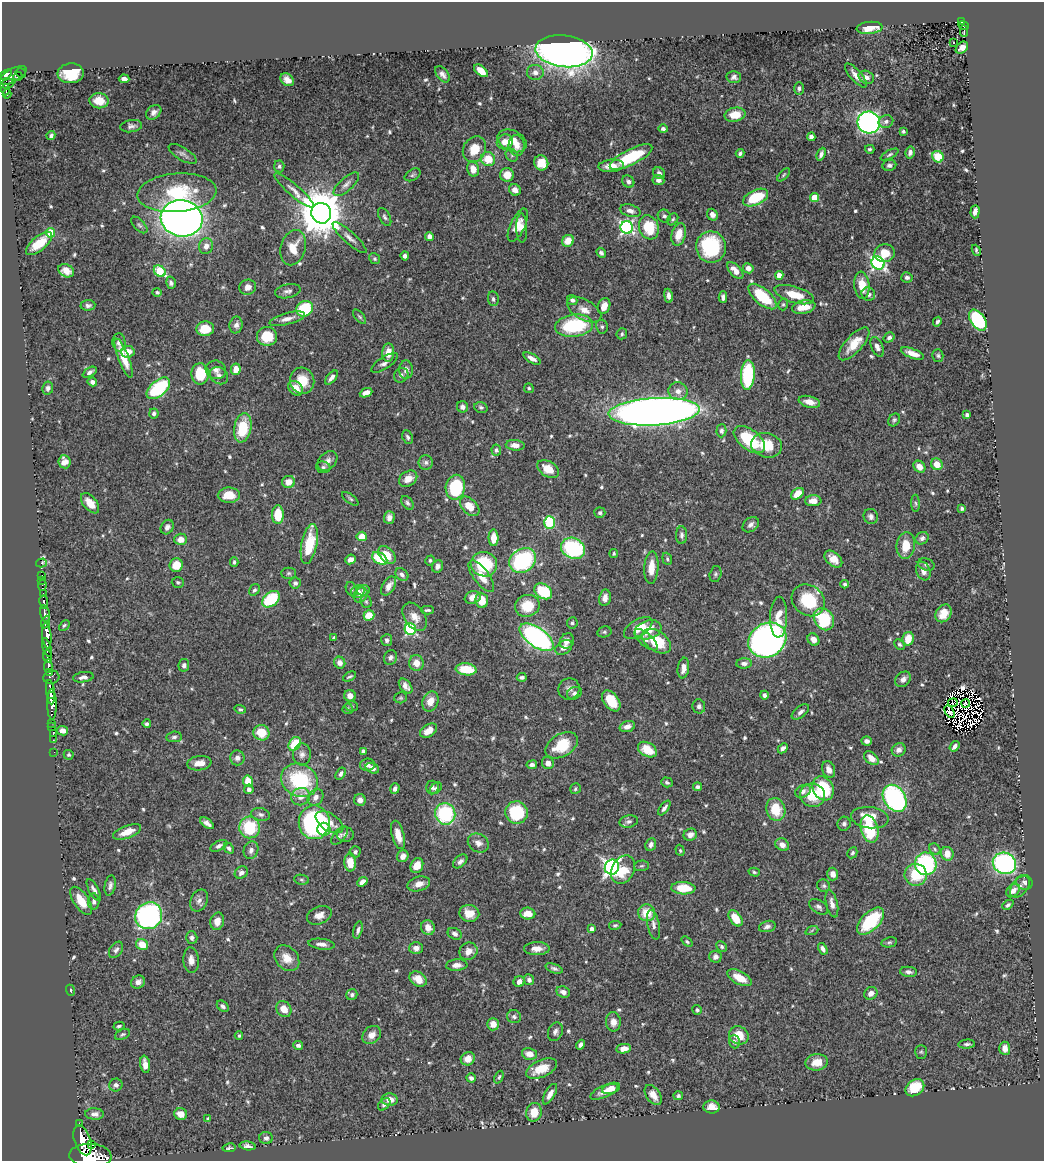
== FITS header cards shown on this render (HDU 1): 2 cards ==
NAXIS1  =                 1042
NAXIS2  =                 1159

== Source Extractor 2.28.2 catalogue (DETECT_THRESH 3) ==
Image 1042 x 1159 px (HDU 1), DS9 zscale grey, 1 PNG px = 1 image px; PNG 1046 x 1163 px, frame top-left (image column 1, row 1159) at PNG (2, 2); each listed source drawn as its Kron ellipse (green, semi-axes under 4 px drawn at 4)
Background 0.489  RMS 0.014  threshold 0.0422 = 3 sigma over >= 5 px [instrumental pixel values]
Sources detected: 647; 6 with non-positive FLUX_AUTO (blend fragments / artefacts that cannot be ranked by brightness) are neither listed nor drawn; of the other 641, the 500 brightest by FLUX_AUTO listed and drawn (141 fainter detections omitted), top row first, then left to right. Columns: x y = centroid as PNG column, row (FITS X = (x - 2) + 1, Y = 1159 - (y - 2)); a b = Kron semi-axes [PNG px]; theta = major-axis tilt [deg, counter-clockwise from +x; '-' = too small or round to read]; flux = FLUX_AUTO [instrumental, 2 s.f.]
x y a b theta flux
962 22 4 3 - 53
963 25 5 3 - 54
870 28 13 6 5 15
964 31 6 2 -87 26
954 43 3 2 - 1.5
962 48 7 5 43 5.4
564 51 28 16 -7 730
481 71 8 4 -40 14
535 72 8 7 - 5.1
21 73 5 4 - 20
71 73 13 10 3 37
442 74 9 5 -50 3.7
6 75 7 4 33 320
13 75 15 6 29 220
856 75 15 5 -49 7.8
18 76 4 2 - 42
734 77 7 6 - 3.1
866 77 8 6 -25 5
124 79 5 4 - 5.3
287 80 7 5 -41 5.6
7 84 7 3 13 120
799 88 6 5 - 2.2
6 90 6 3 -89 120
7 94 4 3 - 81
99 101 9 7 -8 14
154 112 8 6 39 4.1
735 115 10 7 10 16
869 122 11 11 - 360
886 122 7 6 - 3.1
131 126 11 6 9 3.3
663 129 4 4 - 2.4
903 131 3 3 - 1.6
51 136 4 3 - 2.5
811 137 4 4 - 4.3
512 141 15 10 -26 19
505 142 8 7 - 7.9
517 146 10 8 -89 7.6
474 149 13 11 61 18
870 149 4 4 - 1.6
910 152 6 4 76 4.1
740 153 4 3 - 2
183 154 16 6 -31 3.9
821 154 6 4 66 3.4
512 155 7 5 -46 2.1
890 155 10 4 28 2.1
631 157 23 8 27 51
938 157 6 5 - 28
488 159 7 7 - 20
541 163 7 7 - 16
889 165 7 5 9 2.7
279 166 6 5 - 2.2
611 166 13 6 5 12
473 169 7 6 - 10
659 173 6 5 - 3
413 175 9 5 32 1.9
507 175 7 7 - 13
784 175 8 4 49 1.5
658 180 6 5 - 4.4
628 182 6 5 - 2.8
346 184 16 6 42 4.9
515 190 6 5 - 5.5
294 191 25 6 -41 7.5
177 193 39 19 4 59
814 197 4 4 - 25
756 198 13 7 26 44
630 211 11 6 -16 5.5
975 212 7 4 87 5
321 213 10 10 - 4500
712 215 6 5 - 4.8
664 216 7 6 - 2.6
385 217 10 5 -61 2.5
182 218 21 18 -10 970
673 219 6 5 - 1.7
139 225 10 5 -46 2.4
518 225 18 7 65 10
627 227 6 6 - 200
649 227 12 9 -71 35
522 228 15 5 -89 6
50 233 5 4 - 26
679 234 11 7 75 13
429 236 4 4 - 4.6
349 238 22 6 -42 6.2
568 241 6 5 - 14
39 243 16 7 39 21
206 246 8 7 - 6.3
711 247 16 15 - 72
293 248 18 12 74 17
976 250 6 3 -66 1.5
601 253 5 4 - 2.3
885 253 10 9 - 13
405 256 4 4 - 2.5
375 259 6 5 - 1.9
878 263 7 6 - 240
748 268 5 5 - 5.3
735 270 10 5 -47 8.8
66 271 8 6 -27 8.2
160 271 6 5 - 54
779 275 4 4 - 10
907 277 6 5 - 3
171 283 6 4 -74 2.7
862 285 14 7 -84 18
248 287 8 7 - 6.6
288 291 13 7 12 4
157 292 5 4 - 1.6
868 294 7 6 - 4.6
794 295 20 8 -16 21
668 296 7 4 -81 4.3
723 297 6 4 -87 3.4
762 297 17 8 -41 43
493 299 7 5 -80 2.4
572 300 5 5 - 3.5
783 304 6 4 74 1.5
88 305 7 5 4 2.7
604 306 8 6 68 9
804 307 12 6 11 17
305 309 8 7 - 48
584 310 19 10 -29 11
359 317 8 4 -48 1.7
287 319 18 6 15 6.7
978 320 12 7 -55 90
937 322 5 4 - 2.3
236 325 8 6 79 4.2
574 326 19 11 7 69
602 327 7 6 - 2.3
205 329 9 7 5 21
622 334 5 5 - 1.8
267 336 10 9 - 23
889 337 6 4 33 2.9
119 342 9 6 -86 4.6
854 344 21 8 48 18
877 347 10 5 -66 4.7
128 352 7 6 - 9.6
388 352 9 6 85 12
912 354 12 4 -20 8
938 355 6 5 - 1.8
124 358 21 5 -69 15
532 358 9 4 -29 4.7
384 363 15 6 33 5.3
236 369 6 5 - 12
216 370 10 9 - 5.1
406 370 9 7 90 5.1
90 372 8 4 30 3.1
200 374 10 9 - 31
401 375 7 6 - 3.1
748 375 15 7 87 85
219 376 10 8 -37 4
332 377 8 4 50 4.5
302 381 13 12 - 20
92 382 5 4 - 4.3
48 388 6 5 - 2.7
158 388 14 7 40 77
296 388 8 6 -41 11
529 388 5 4 - 1.6
678 391 9 9 - 6.9
366 393 6 4 23 6.2
809 402 11 5 -14 10
462 407 6 5 - 3.6
481 407 7 5 -17 2.3
654 412 45 13 3 1300
154 413 5 4 - 2.8
967 415 4 4 - 2.7
894 420 7 5 52 1.9
243 428 15 8 80 37
721 431 6 5 - 2.6
408 437 7 5 -64 2.2
749 439 18 10 -37 49
515 445 9 5 -3 5.9
767 445 15 12 -14 25
496 450 5 4 - 1.9
327 461 11 8 44 5.4
64 462 6 6 - 8.1
426 462 7 7 - 3
937 464 6 5 - 9.6
323 467 7 6 - 2.2
919 467 6 5 - 7.9
548 469 12 7 -31 16
408 479 10 7 33 8.6
289 482 6 6 - 10
455 487 12 9 77 70
797 494 7 5 39 16
229 495 11 7 2 16
350 499 9 4 -37 1.8
813 501 8 5 2 8.6
90 503 12 6 -51 9.9
407 503 8 5 -51 2.2
916 503 8 4 -89 1.8
470 506 11 7 -46 15
962 508 4 4 - 1.7
600 513 5 5 - 2.2
278 515 9 6 90 24
871 516 7 7 - 3.9
389 517 6 5 - 5.2
549 523 6 5 - 76
751 525 9 6 39 4
167 527 7 6 - 4.5
682 535 9 5 90 3.1
362 536 5 4 - 13
494 538 8 5 89 12
922 538 7 6 - 3.1
181 539 6 5 - 9.1
309 544 20 7 79 38
906 545 13 9 83 18
573 548 12 10 -29 97
614 554 4 4 - 1.6
387 555 10 7 -46 17
380 558 8 5 -31 30
350 559 5 4 - 5
667 559 6 4 -70 1.7
833 559 10 6 -40 9.4
430 560 5 4 - 1.7
523 560 14 11 35 110
234 562 5 3 - 1.8
41 563 5 3 - 10
484 564 13 12 - 55
176 565 7 6 - 17
926 565 8 6 -17 2.5
437 566 6 5 - 3.6
651 568 16 7 86 13
923 571 9 7 -68 6
289 573 7 5 0 1.9
715 574 8 6 76 2
42 575 2 2 - 7.5
402 575 7 5 -43 3.4
481 576 19 7 -53 14
42 580 2 2 - 4.1
178 582 6 5 - 1.8
295 583 5 5 - 2.5
845 584 4 3 - 2.1
42 585 5 3 - 26
389 586 10 6 59 6.7
351 589 7 5 -66 2
254 590 6 5 - 2.2
363 590 6 5 - 2.5
358 591 7 6 - 4.1
543 591 10 7 -32 44
43 594 3 2 - 40
361 595 8 6 53 5.8
473 597 8 6 19 6.9
605 598 8 6 78 5.8
271 599 10 6 41 51
482 600 7 6 - 17
808 600 17 15 -38 44
44 602 7 3 -81 180
366 602 7 5 -67 1.6
527 606 12 11 - 27
427 610 6 3 -2 1.8
943 613 9 7 56 11
45 614 8 4 -78 560
369 615 5 5 - 20
415 617 15 10 -55 10
779 617 20 8 89 14
824 619 12 9 -57 62
46 622 7 3 68 240
572 623 5 5 - 1.9
64 625 6 4 45 1.7
638 628 16 8 32 14
410 629 6 5 - 110
648 630 14 9 19 17
604 632 7 5 13 1.9
47 636 13 4 -85 1000
334 637 3 3 - 1.6
537 637 20 9 -35 250
813 639 6 5 - 7.9
908 639 7 5 77 16
387 640 6 5 - 2.6
646 640 14 6 -42 4.8
767 640 20 16 30 550
567 641 8 6 57 6.3
657 641 16 10 -35 36
899 644 6 4 -43 1.7
564 647 9 6 36 5.3
47 648 10 3 -73 230
47 656 6 3 -87 170
390 657 7 6 - 3.4
340 663 6 5 - 5.2
416 663 8 7 - 10
744 663 8 5 2 3.5
184 665 6 5 - 2.6
48 666 7 3 88 230
683 668 10 5 82 5.8
466 669 10 6 -6 30
50 672 4 3 - 82
51 677 8 6 16 130
83 677 10 5 7 3.9
349 677 7 3 26 1.6
522 677 5 3 - 2.3
903 679 8 6 44 4.5
406 686 8 5 -51 4.9
569 689 11 10 - 5.5
50 692 12 3 -83 700
574 693 8 6 27 3.1
764 695 4 4 - 2.8
51 696 3 2 - 270
350 696 6 5 - 5.8
401 698 6 5 - 1.6
430 701 10 7 66 10
611 701 12 7 -54 21
953 702 5 2 - 1.7
52 704 15 4 -89 730
966 704 4 2 - 2.1
351 706 6 5 - 1.7
699 706 7 6 - 4
240 709 6 4 -17 1.7
348 709 5 5 - 1.5
949 711 7 4 -59 4.9
800 712 10 5 40 3.6
52 723 2 2 - 8.5
147 724 4 3 - 2.1
627 726 8 5 19 5
52 727 2 2 - 8.9
63 731 5 4 - 6.4
429 731 9 6 35 9.4
261 733 8 7 - 21
53 734 3 2 - 8.4
174 737 8 5 8 2.4
53 740 2 2 - 5.5
867 741 5 4 - 3.9
295 744 7 5 58 28
562 745 17 11 31 32
954 746 6 3 53 3.3
783 748 6 4 46 3.3
647 750 10 7 -30 18
899 750 7 6 - 4.3
363 751 4 4 - 2.4
54 752 2 2 - 6.3
302 754 11 9 87 5.3
69 755 5 5 - 1.5
237 758 7 7 - 4.1
871 758 8 5 -42 8.9
199 763 12 7 8 8.6
548 763 6 5 - 6.2
367 765 7 6 - 4.1
532 765 5 4 - 3.4
372 768 7 5 -27 5
829 769 9 6 -67 6.9
341 774 7 4 58 2.9
300 780 19 16 -28 74
248 781 6 5 - 17
667 782 6 5 - 2.2
432 787 7 6 - 2.8
697 787 4 4 - 2.4
436 788 7 5 41 2.6
823 788 12 10 -61 54
249 789 5 4 - 3.5
395 789 5 4 - 4.1
575 789 6 5 - 1.8
803 791 8 6 25 3.8
812 795 13 11 -19 28
301 797 9 8 - 8.7
315 797 9 7 54 5.3
895 798 14 11 -57 180
360 800 6 6 - 5.5
664 808 8 4 53 2.7
776 809 12 9 -72 26
517 813 11 11 - 46
261 814 9 6 -11 3.2
445 814 11 10 - 78
870 818 19 10 -7 21
629 821 9 6 13 3.3
314 822 17 15 -90 180
329 822 15 8 -33 11
207 823 8 4 -36 4.4
844 824 7 6 - 2.7
250 827 11 10 - 45
324 829 6 6 - 15
869 829 14 8 -73 48
127 832 15 6 21 11
345 835 8 7 - 3
398 835 14 6 -74 12
690 835 7 6 - 5.3
340 836 11 6 50 2.9
478 843 11 9 -30 6.1
651 845 6 5 - 3.5
782 845 7 6 - 5.7
219 846 9 4 26 3.2
229 848 6 4 -47 2.5
935 849 6 5 - 1.7
251 850 9 7 72 4.2
680 850 6 4 -72 1.6
355 852 6 5 - 2.5
852 853 6 4 61 1.9
947 854 7 6 - 12
403 856 6 5 - 5.8
460 861 8 5 44 3.7
350 862 9 6 -87 16
1004 863 12 10 -23 170
926 864 11 11 - 130
417 866 8 6 64 12
641 866 7 5 3 1.8
612 867 7 7 - 350
623 870 15 11 62 21
754 872 5 4 - 1.6
241 873 7 5 37 3.7
833 874 6 5 - 5.2
916 875 11 11 - 31
301 880 7 5 -8 1.9
362 882 5 4 - 5.3
1024 882 8 7 - 2.9
419 884 11 7 16 7.7
110 885 10 5 79 3.8
824 886 7 6 - 2
1020 887 12 8 50 4.6
683 888 12 6 -3 23
94 890 12 5 -61 4.3
1013 891 8 5 44 5.8
199 900 12 8 65 4.4
81 901 16 7 -57 17
94 901 8 5 -88 3
832 904 14 5 -77 6
1008 905 6 4 40 1.9
819 907 10 6 -34 3.4
469 913 10 8 -13 13
528 913 7 6 - 12
647 913 8 8 - 19
319 915 13 8 22 7
149 916 14 13 - 210
736 918 9 5 -55 19
217 921 9 7 76 7.6
871 921 17 9 45 55
615 925 6 4 9 1.7
653 925 15 6 -79 4.7
767 926 8 5 16 3.5
428 928 7 6 - 8.2
592 929 4 4 - 4.5
358 930 9 4 75 2.9
812 930 7 4 20 1.7
455 934 7 5 -26 3.1
192 938 6 5 - 3.6
687 942 6 4 -39 1.6
889 942 8 5 10 1.8
322 944 13 5 -6 5.3
142 945 6 5 - 17
722 947 6 5 - 2.2
416 948 7 6 - 4.4
537 949 13 6 1 7.6
823 949 6 4 -58 3.9
116 950 9 6 55 3.1
468 951 9 8 - 7.6
715 957 6 6 - 4.5
287 958 14 11 -48 12
191 960 13 7 -85 6.2
457 965 11 5 4 5.4
554 968 9 4 -21 2.7
908 972 8 5 -5 3.6
739 978 13 6 -28 15
418 979 9 7 -34 12
529 980 5 5 - 3.5
138 982 7 6 - 4.5
519 982 6 5 - 5.8
71 990 5 4 - 1.5
563 992 7 5 -22 4.7
871 993 7 6 - 5.8
352 995 6 5 - 2.5
223 1006 6 4 -40 3
284 1009 8 7 - 11
697 1010 5 4 - 1.8
514 1017 7 6 - 2.6
613 1022 9 7 -88 7.8
493 1024 6 6 - 8.7
119 1026 5 4 - 1.7
555 1032 9 7 69 3.5
122 1034 8 5 24 1.8
372 1035 10 8 40 7.9
739 1035 10 8 -32 16
239 1036 4 3 - 1.5
734 1042 6 5 - 2.8
967 1044 8 4 5 2.5
298 1045 5 4 - 3
581 1045 5 4 - 3.4
1005 1048 6 5 - 7.4
624 1049 7 4 10 8.2
921 1052 7 6 - 1.9
529 1054 7 6 - 9.2
468 1059 7 6 - 8.1
817 1062 11 8 7 13
145 1064 9 5 -80 6.9
541 1069 16 8 24 20
499 1077 6 4 66 1.7
471 1078 5 4 - 2.6
116 1085 7 6 - 3.1
611 1088 9 5 19 11
915 1088 10 7 35 27
604 1092 15 6 22 7.4
550 1094 11 5 60 6.6
653 1095 11 6 -55 9.4
678 1096 5 4 - 1.8
390 1099 8 6 -3 8.7
384 1104 7 5 46 2.5
712 1107 8 6 -5 7.8
534 1112 9 7 77 16
94 1114 9 5 -3 3.9
181 1114 6 6 - 8.9
208 1119 4 3 - 1.9
79 1124 3 3 - 64
266 1138 7 6 - 2.8
82 1140 15 8 -71 1600
92 1145 3 2 - 120
247 1146 8 4 -8 3
229 1148 7 3 10 1.7
90 1156 21 12 -3 3600
At the frame edge (FLAGS 8, measured only in part): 1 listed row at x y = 90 1156
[141 fainter detections neither listed nor drawn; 6 non-positive-flux detections neither listed nor drawn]